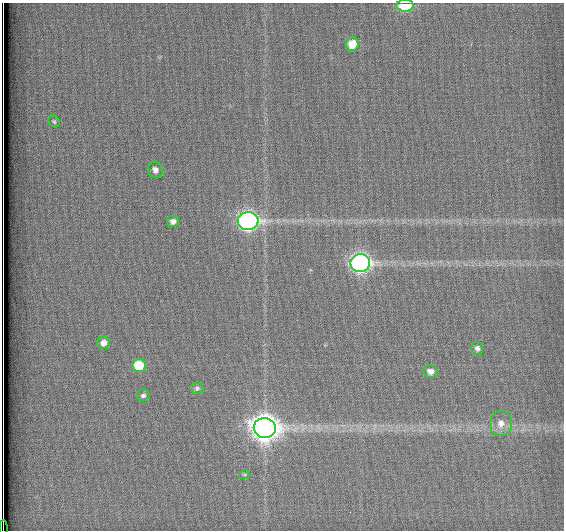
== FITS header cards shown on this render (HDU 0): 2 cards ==
NAXIS1  =                  562          / # of pixels in <axis direction>
NAXIS2  =                  528          / # of pixels in <axis direction>

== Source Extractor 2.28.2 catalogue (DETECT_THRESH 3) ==
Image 562 x 528 px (HDU 0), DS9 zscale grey, 1 PNG px = 1 image px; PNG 566 x 532 px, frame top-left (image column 1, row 528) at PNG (2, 3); each listed source drawn as its Kron ellipse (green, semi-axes under 4 px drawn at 4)
Background 1800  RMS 4.7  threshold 14.1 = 3 sigma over >= 5 px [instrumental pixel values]
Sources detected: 17; all 17 listed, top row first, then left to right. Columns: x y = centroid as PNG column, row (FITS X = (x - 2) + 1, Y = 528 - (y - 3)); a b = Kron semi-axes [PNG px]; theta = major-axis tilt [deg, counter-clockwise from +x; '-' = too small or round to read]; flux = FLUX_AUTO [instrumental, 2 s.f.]
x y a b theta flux
405 5 8 6 1 13000
352 44 7 6 - 6100
54 121 6 5 - 530
155 170 8 7 - 1600
173 221 6 5 - 1600
248 221 10 9 - 130000
360 263 10 9 - 130000
104 343 6 6 - 2200
477 348 6 5 - 1100
139 365 7 6 - 11000
430 371 7 6 - 2300
197 388 6 5 - 670
143 395 6 6 - 870
501 423 13 11 82 3200
265 428 11 10 - 400000
244 475 6 3 19 340
3 528 8 2 -90 1700
At the frame edge (FLAGS 8, measured only in part): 2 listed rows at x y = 405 5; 3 528